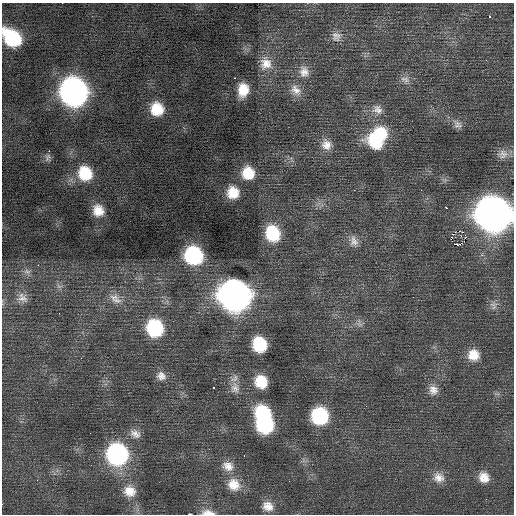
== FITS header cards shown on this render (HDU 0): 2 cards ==
NAXIS1  =                  512 / Axis length
NAXIS2  =                  512 / Axis length

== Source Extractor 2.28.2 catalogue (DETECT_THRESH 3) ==
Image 512 x 512 px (HDU 0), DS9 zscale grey, 1 PNG px = 1 image px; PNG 516 x 516 px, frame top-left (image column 1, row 512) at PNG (2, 3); no overlay
Background 0.219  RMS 0.82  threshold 2.46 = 3 sigma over >= 5 px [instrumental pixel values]
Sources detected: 66; all 66 listed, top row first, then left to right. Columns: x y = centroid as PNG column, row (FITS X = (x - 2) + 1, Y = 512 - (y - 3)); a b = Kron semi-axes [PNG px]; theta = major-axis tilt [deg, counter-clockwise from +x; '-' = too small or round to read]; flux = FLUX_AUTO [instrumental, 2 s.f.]
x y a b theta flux
62 3 2 2 - 130
489 16 3 3 - 240
336 36 14 13 - 450
12 38 17 12 -45 4100
486 60 2 2 - 25
266 63 18 17 - 870
304 72 16 13 -85 590
234 78 3 2 - 200
405 79 15 8 -17 340
243 90 13 10 82 1000
296 90 17 12 -44 560
73 92 17 16 - 32000
157 109 12 11 - 1400
377 109 15 13 -32 540
458 124 14 10 -44 340
377 137 27 18 55 3700
326 145 14 13 - 580
49 151 2 2 - 220
503 154 15 13 15 530
48 157 10 7 65 180
85 173 16 15 - 1900
248 173 12 12 - 1400
354 190 2 2 - 120
421 190 2 2 - 130
233 192 12 12 - 1100
446 208 3 3 - 190
98 210 14 12 -71 870
493 214 19 18 - 79000
460 231 3 2 - 190
273 233 14 12 -68 2600
465 235 3 2 - 670
461 236 4 3 - 66
354 241 15 10 -74 430
458 245 4 3 - 660
482 255 3 3 - 110
193 256 14 13 - 5900
27 271 11 6 -22 210
234 295 17 16 - 58000
22 298 15 10 -41 400
117 300 16 8 -8 440
493 305 13 10 -75 340
359 323 13 7 -72 250
155 328 15 14 - 4200
259 344 12 11 - 2600
473 355 14 14 - 960
161 376 13 12 - 460
261 382 13 11 -59 1600
213 387 3 3 - 550
235 388 18 13 -84 640
433 390 13 12 - 510
366 406 2 2 - 34
263 413 16 14 -34 3700
319 416 14 14 - 4400
265 425 15 14 - 4600
135 434 15 11 -25 450
117 454 17 16 - 10000
244 456 3 2 - 69
228 466 17 13 -20 710
439 477 16 13 -30 620
484 477 13 12 - 710
37 480 3 3 - 53
234 485 18 16 -50 1100
130 491 16 14 -28 860
268 506 15 12 -25 640
208 513 17 7 -5 480
190 514 3 2 - 3900
At the frame edge (FLAGS 8, measured only in part): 5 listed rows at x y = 62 3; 12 38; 493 214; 208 513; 190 514